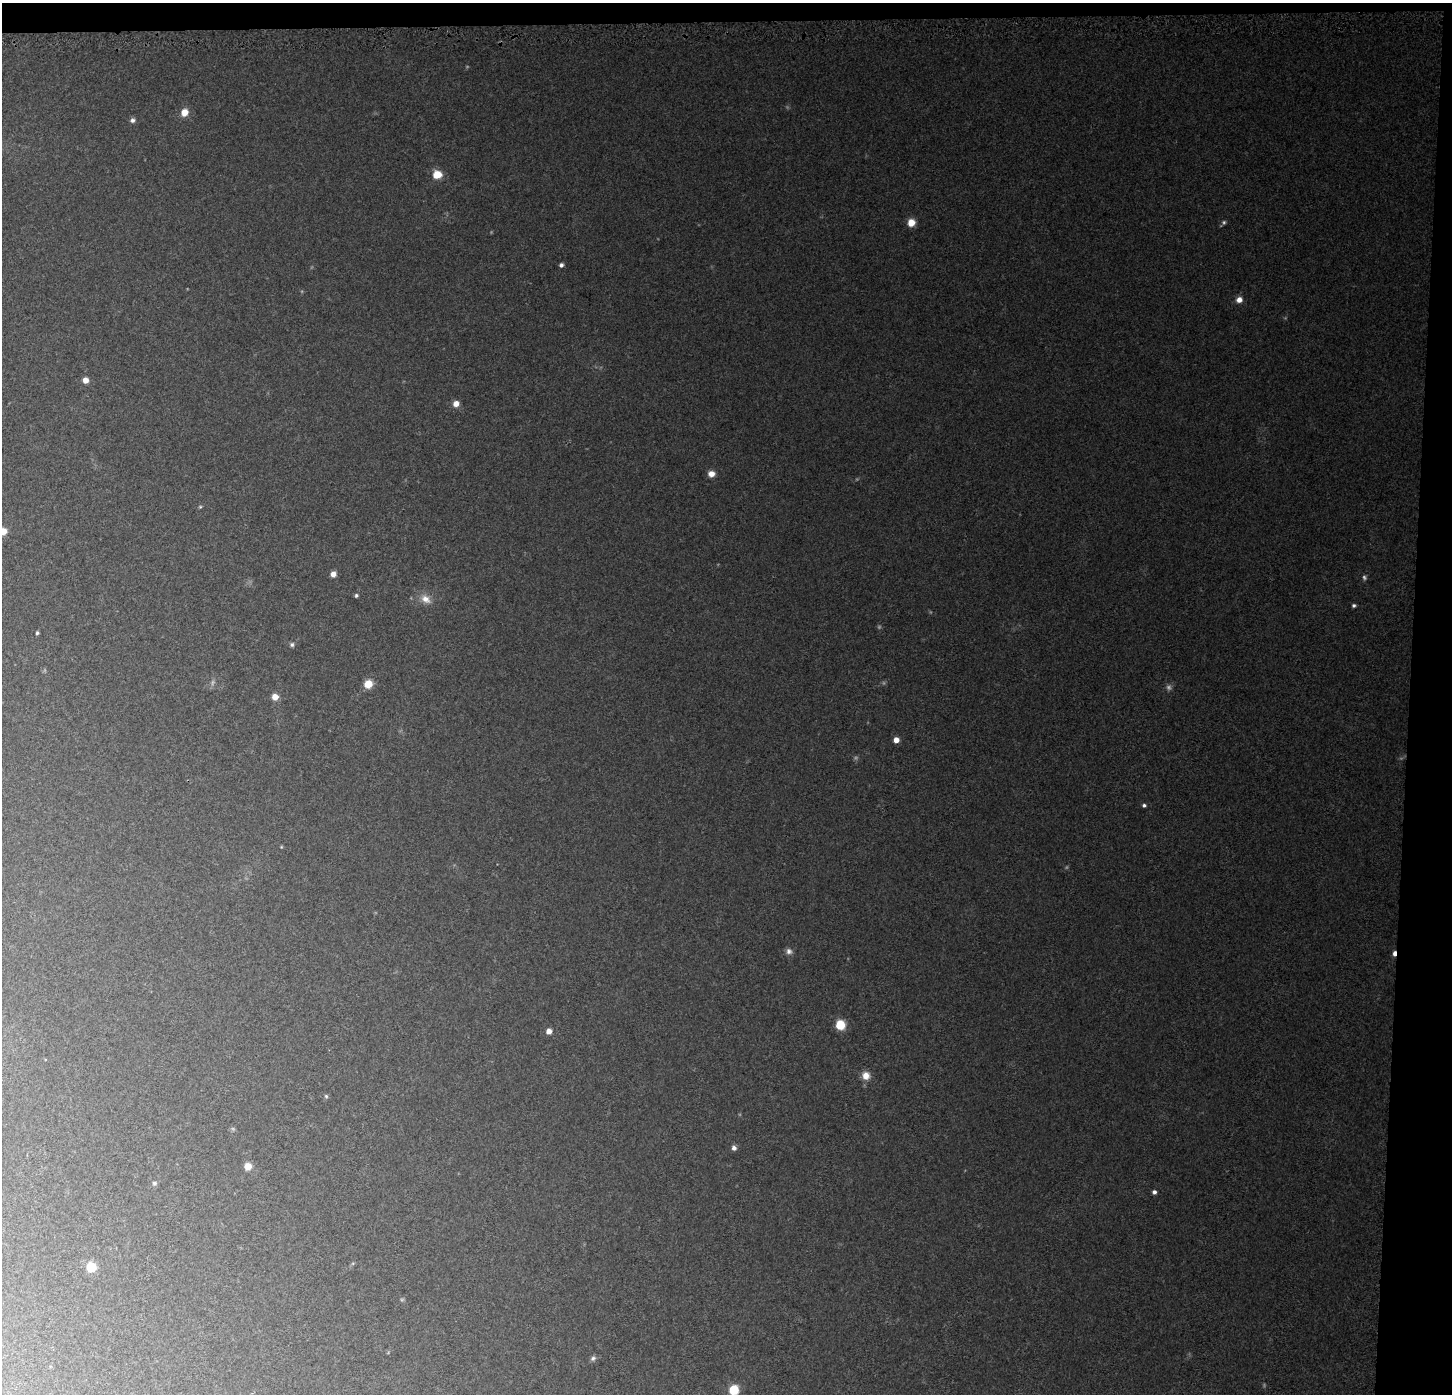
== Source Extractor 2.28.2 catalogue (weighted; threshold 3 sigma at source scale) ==
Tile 3 of 3 x 3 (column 3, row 1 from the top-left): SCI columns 2900-4349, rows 3021-4412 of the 4359 x 4647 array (HDU 1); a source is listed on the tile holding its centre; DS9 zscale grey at full resolution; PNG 1454 x 1396 px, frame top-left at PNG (2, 3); no overlay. Shown black and unused: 4% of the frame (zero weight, under 3 of 5 exposures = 2% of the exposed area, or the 3 px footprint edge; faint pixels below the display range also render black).
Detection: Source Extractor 2.28.2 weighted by HDU 2 'WHT'; one run over the whole footprint, this tile lists its part. Background 0.0273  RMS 0.0037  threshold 0.0165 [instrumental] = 3 sigma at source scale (4.5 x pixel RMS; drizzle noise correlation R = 1.50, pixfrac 1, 0.0396/0.0396 arcsec/px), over >= 5 px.
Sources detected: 43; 8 too faint to see at this stretch — not listed; the other 35 listed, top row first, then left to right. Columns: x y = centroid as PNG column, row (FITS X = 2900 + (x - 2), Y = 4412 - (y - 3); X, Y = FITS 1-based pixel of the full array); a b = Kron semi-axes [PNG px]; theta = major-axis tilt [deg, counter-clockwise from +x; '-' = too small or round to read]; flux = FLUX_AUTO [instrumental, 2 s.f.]
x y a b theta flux
184 112 7 6 - 4.7
132 120 7 6 - 1.1
437 175 5 5 - 16
911 222 7 6 - 5.5
561 265 5 4 - 0.97
1239 300 7 6 - 2.5
85 380 6 5 - 3
456 404 7 6 - 2.9
711 474 7 6 - 2.8
200 507 5 4 - 0.45
3 531 7 6 - 5
333 574 6 5 - 2.2
356 595 4 4 - 0.7
426 599 15 10 -36 3.9
1354 605 5 4 - 0.73
37 633 3 3 - 0.61
292 645 6 5 - 0.86
368 684 7 7 - 6.6
275 697 6 6 - 3.7
896 740 4 4 - 4.5
1144 805 5 4 - 0.83
281 847 4 3 - 0.32
789 951 9 8 - 1.5
1394 953 5 3 - 2.6
840 1025 8 7 - 9.6
549 1031 5 5 - 2.7
866 1076 9 9 - 3.6
326 1096 6 5 - 0.59
734 1148 6 5 - 1.4
248 1166 6 6 - 4.6
154 1183 6 6 - 0.8
1154 1192 4 4 - 1.2
91 1267 6 6 - 18
593 1358 8 6 41 1
734 1390 7 6 - 13
Overlapping masked pixels (flux is a lower limit): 1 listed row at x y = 1394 953
Isophote crosses this tile's border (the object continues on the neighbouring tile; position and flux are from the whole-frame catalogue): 2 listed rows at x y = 3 531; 734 1390